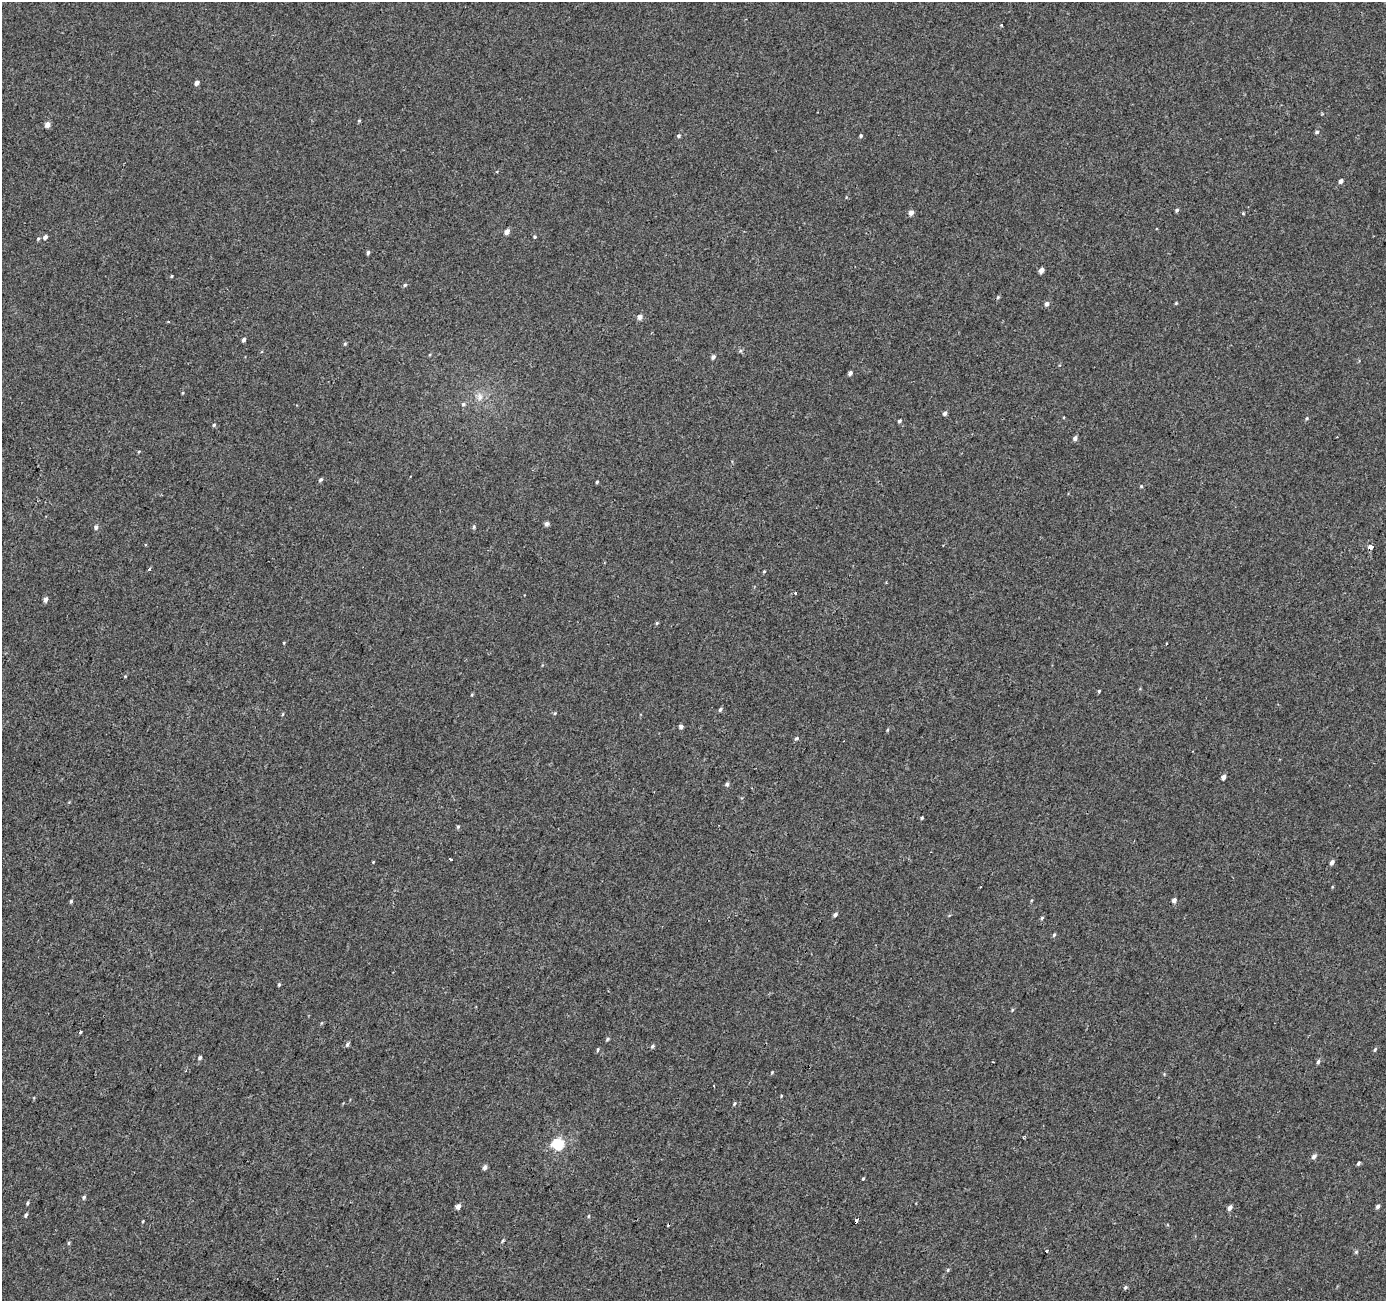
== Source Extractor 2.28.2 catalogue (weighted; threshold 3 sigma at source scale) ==
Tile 7 of 4 x 4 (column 3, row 2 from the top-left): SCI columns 2774-4157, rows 2871-4169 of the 5541 x 5676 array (HDU 1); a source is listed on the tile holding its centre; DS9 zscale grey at full resolution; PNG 1388 x 1303 px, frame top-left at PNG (2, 2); no overlay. Shown black and unused: <1% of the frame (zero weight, under 2 of 3 exposures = <1% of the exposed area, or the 3 px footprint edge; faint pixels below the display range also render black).
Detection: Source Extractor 2.28.2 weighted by HDU 2 'WHT'; one run over the whole footprint, this tile lists its part. Background -5.98e-04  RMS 0.0041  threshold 0.0186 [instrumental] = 3 sigma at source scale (4.5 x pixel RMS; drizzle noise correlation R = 1.50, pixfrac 1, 0.0396/0.0396 arcsec/px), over >= 5 px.
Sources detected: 102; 2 cosmic-ray / hot-pixel residue — not listed; the other 100 listed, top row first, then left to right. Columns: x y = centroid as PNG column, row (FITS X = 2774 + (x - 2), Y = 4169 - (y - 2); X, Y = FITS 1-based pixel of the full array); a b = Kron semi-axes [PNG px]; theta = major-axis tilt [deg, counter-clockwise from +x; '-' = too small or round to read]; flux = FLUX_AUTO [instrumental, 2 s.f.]
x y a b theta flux
1001 25 3 2 - 0.37
197 83 5 4 - 1.6
359 121 4 4 - 0.48
47 124 4 4 - 3.1
1317 132 4 4 - 0.78
678 136 5 4 - 0.74
861 136 4 4 - 0.67
1341 181 4 4 - 1.5
1177 210 4 4 - 0.74
911 213 5 4 - 2.4
1243 213 3 3 - 0.59
507 232 5 4 - 2.5
45 237 5 5 - 1.5
535 237 4 3 - 0.44
368 252 5 3 - 0.77
1041 270 4 4 - 2.2
171 276 3 3 - 0.4
405 285 5 4 - 0.62
998 297 5 5 - 0.54
1176 303 4 3 - 0.38
1046 304 5 4 - 1.5
639 317 5 4 - 2.1
244 340 4 4 - 1.1
345 344 5 4 - 0.5
740 351 5 4 - 0.58
713 357 5 4 - 1
850 373 4 4 - 1.4
182 393 4 3 - 0.34
480 397 13 6 -88 2.1
463 404 6 5 - 0.71
945 413 5 4 - 1.1
1307 418 5 4 - 0.52
899 421 5 4 - 0.7
214 425 4 4 - 0.6
1075 438 6 5 - 1.2
321 479 5 4 - 0.78
597 482 4 3 - 0.53
1141 486 4 4 - 0.44
546 524 5 4 - 1.4
96 527 5 5 - 1.2
474 527 6 4 88 0.62
1370 547 4 3 - 6.3
149 569 3 3 - 1.4
764 571 4 3 - 0.43
795 593 3 3 - 1
46 599 5 4 - 1.7
657 623 5 4 - 0.47
1166 643 3 2 - 0.54
125 676 4 3 - 0.33
1099 691 4 3 - 0.44
720 709 5 4 - 0.82
555 713 5 3 - 0.4
283 714 5 3 - 0.36
681 727 4 4 - 1.3
887 730 5 3 - 0.43
796 738 6 4 47 0.7
1223 777 4 4 - 1.9
727 784 5 4 - 0.99
922 818 4 3 - 0.51
458 827 5 4 - 0.5
451 859 3 3 - 1.4
1332 862 5 4 - 1.5
1174 900 6 5 - 1.3
71 901 4 4 - 0.56
835 914 5 4 - 1
1042 918 4 4 - 0.5
1054 935 5 4 - 0.57
279 985 5 3 - 0.46
1012 1010 5 4 - 0.42
80 1032 4 3 - 0.67
607 1039 5 4 - 0.52
347 1044 7 4 54 0.77
652 1046 5 4 - 0.67
1375 1049 5 4 - 0.63
598 1050 5 3 - 0.53
200 1058 5 4 - 0.92
993 1062 2 2 - 0.35
1318 1062 5 4 - 0.95
772 1072 5 3 - 0.37
781 1096 4 3 - 0.33
734 1104 5 3 - 0.51
558 1144 6 5 - 40
1314 1156 6 4 46 1.4
1358 1163 4 3 - 0.73
485 1167 4 4 - 1.6
863 1178 3 3 - 0.42
84 1197 5 4 - 0.7
27 1203 5 4 - 0.58
458 1206 4 4 - 2.4
1378 1206 5 4 - 1.2
1230 1208 5 4 - 1.6
26 1215 6 4 61 0.69
589 1216 5 3 - 0.39
143 1221 4 3 - 0.32
503 1240 6 3 58 0.46
69 1243 5 4 - 0.49
1046 1251 3 3 - 1.1
1356 1252 5 5 - 0.59
948 1270 5 4 - 0.47
1125 1287 5 4 - 0.59
Overlapping masked pixels (flux is a lower limit): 1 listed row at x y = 1370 547